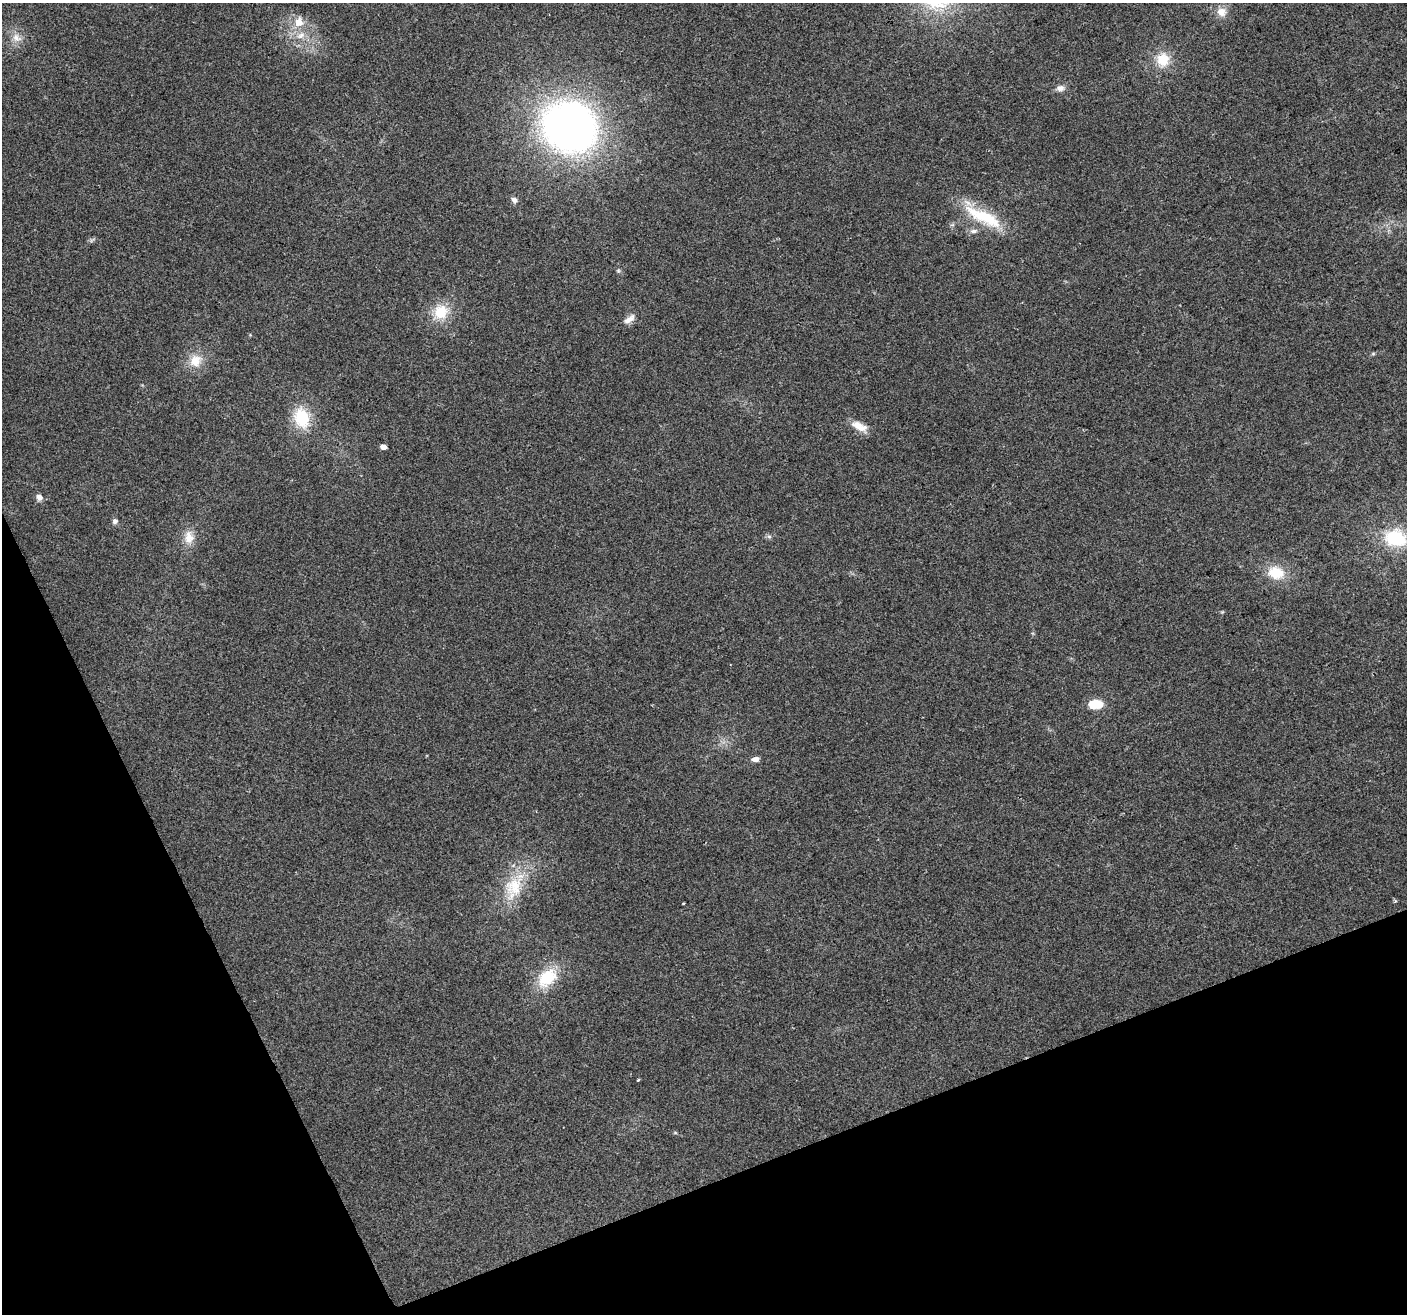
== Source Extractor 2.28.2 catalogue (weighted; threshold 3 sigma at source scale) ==
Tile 14 of 4 x 4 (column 2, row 4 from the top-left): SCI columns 1407-2811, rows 143-1454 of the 5620 x 5476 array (HDU 1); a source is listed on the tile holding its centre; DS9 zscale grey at full resolution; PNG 1409 x 1316 px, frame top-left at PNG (2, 3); no overlay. Shown black and unused: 20% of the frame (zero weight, under 2 of 3 exposures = <1% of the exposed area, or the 3 px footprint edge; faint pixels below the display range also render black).
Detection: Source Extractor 2.28.2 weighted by HDU 2 'WHT'; one run over the whole footprint, this tile lists its part. Background 0.0635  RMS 0.0073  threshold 0.033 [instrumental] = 3 sigma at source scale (4.5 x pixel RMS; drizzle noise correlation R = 1.50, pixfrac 1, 0.0396/0.0396 arcsec/px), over >= 5 px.
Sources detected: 30; all 30 listed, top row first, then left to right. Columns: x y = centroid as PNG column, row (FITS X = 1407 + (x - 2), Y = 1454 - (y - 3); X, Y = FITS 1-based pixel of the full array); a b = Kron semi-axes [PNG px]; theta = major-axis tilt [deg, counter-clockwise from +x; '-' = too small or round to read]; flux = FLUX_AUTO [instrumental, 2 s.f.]
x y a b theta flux
1221 12 13 12 - 6.9
299 22 10 8 74 8.9
301 35 13 7 28 5.3
17 38 15 10 -37 6.8
1163 60 20 17 80 16
1060 88 11 8 10 3.8
569 127 52 48 -26 360
514 200 8 6 -37 2.8
984 217 57 16 -26 35
973 231 11 6 8 2.8
618 271 5 5 - 1.1
441 312 20 18 35 19
629 319 17 7 34 4.9
195 361 17 16 - 12
302 418 27 19 -72 26
859 426 22 9 -26 9.1
383 447 5 4 - 5.7
39 497 8 7 - 3.5
115 521 7 6 - 2.1
769 536 7 4 -2 1.4
189 537 19 13 -90 9.8
1396 538 22 17 -11 41
1276 573 20 15 -14 19
1096 704 16 10 0 15
755 759 8 6 1 3.3
514 886 29 25 71 29
1395 901 4 4 - 1.2
683 904 3 2 - 0.66
547 978 28 18 43 27
638 1080 3 3 - 1.4